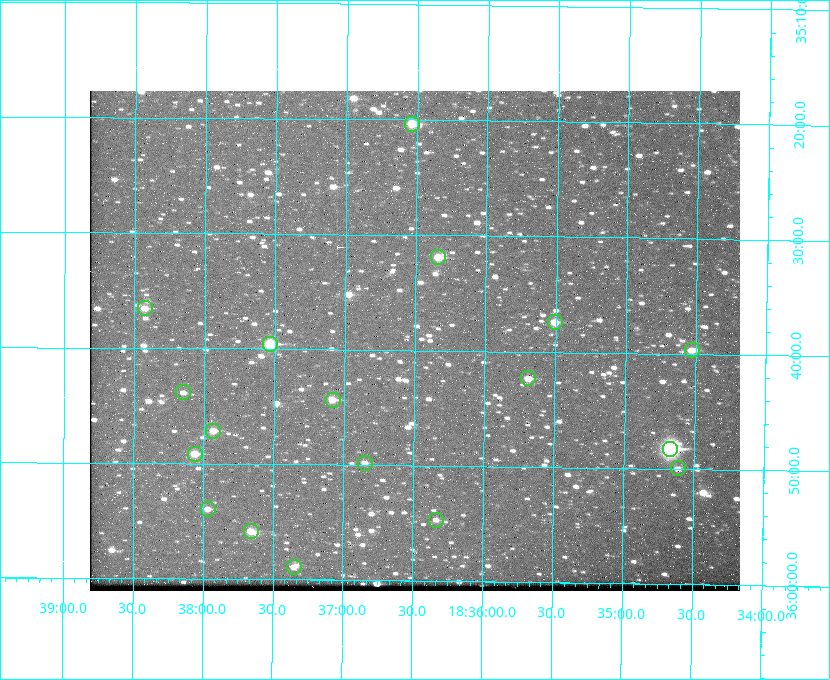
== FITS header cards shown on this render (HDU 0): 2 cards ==
NAXIS1  =                  650 / Width of table row in bytes
NAXIS2  =                  500 / Number of rows in table

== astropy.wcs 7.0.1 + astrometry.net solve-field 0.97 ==
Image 650 x 500 px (HDU 0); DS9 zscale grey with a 90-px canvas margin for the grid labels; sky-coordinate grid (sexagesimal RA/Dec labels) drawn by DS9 from the SOLVED WCS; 18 Tycho-2 reference stars matched to detected sources circled (green)
Header WCS: none
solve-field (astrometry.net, Tycho-2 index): SOLVED blind (the file carries no WCS)
Solved WCS: RA---TAN-SIP/DEC--TAN-SIP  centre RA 18:36:30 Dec +35:39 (279.13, +35.65 deg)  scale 5.21 arcsec/px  FOV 56.5' x 43.4'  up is +179 deg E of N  parity flipped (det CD > 0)
(file carries no celestial WCS; the grid is the blind solution)
Tycho-2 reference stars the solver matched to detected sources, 18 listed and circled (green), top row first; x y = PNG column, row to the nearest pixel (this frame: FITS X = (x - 90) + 1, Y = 500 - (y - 91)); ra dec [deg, ICRS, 3 dp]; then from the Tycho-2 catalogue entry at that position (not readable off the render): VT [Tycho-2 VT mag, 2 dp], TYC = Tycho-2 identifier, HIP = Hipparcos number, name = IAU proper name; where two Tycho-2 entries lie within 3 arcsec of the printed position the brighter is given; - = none
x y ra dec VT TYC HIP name
412 124 279.134 +35.339 9.91 2645-980-1 - -
438 257 279.085 +35.532 9.84 2645-710-1 - -
145 308 279.606 +35.610 10.50 2645-565-1 - -
555 322 278.877 +35.623 10.37 2632-1282-1 - -
270 344 279.382 +35.660 8.88 2649-136-1 91311 -
692 350 278.632 +35.662 10.68 2636-195-1 - -
528 378 278.922 +35.705 10.37 2636-96-1 - -
183 392 279.537 +35.731 11.00 2649-31-1 - -
333 400 279.271 +35.739 10.27 2649-22-1 - -
213 431 279.483 +35.786 9.96 2649-1276-1 - -
670 449 278.667 +35.805 7.78 2636-68-1 91080 -
195 454 279.516 +35.819 10.07 2649-1464-1 - -
365 463 279.212 +35.831 10.99 2649-1529-1 - -
678 468 278.654 +35.833 11.29 2636-133-1 - -
208 509 279.492 +35.899 10.86 2649-1492-1 - -
436 520 279.083 +35.912 11.42 2649-1448-1 - -
251 531 279.414 +35.931 10.32 2649-1381-1 - -
294 567 279.337 +35.982 10.50 2649-1232-1 - -